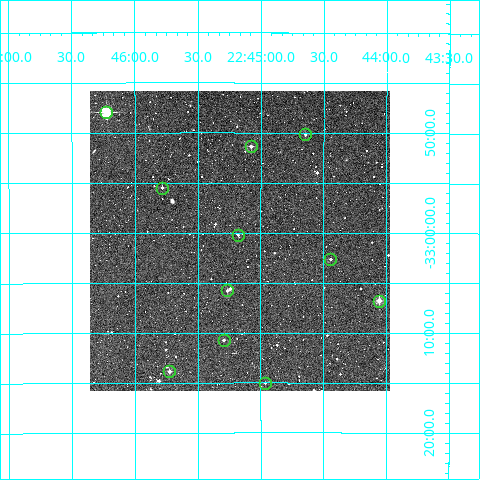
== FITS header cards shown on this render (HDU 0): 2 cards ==
NAXIS1  =                  300
NAXIS2  =                  300

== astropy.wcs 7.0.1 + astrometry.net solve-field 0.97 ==
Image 300 x 300 px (HDU 0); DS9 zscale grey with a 90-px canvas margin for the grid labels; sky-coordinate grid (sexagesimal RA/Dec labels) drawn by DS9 from the SOLVED WCS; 11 Tycho-2 reference stars matched to detected sources circled (green)
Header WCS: RA---TAN/DEC--TAN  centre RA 22:45:10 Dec -33:01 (341.29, -33.01 deg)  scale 6 arcsec/px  FOV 30.0' x 30.0'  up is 0 deg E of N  parity normal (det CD < 0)
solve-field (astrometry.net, Tycho-2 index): VERIFIED the header's WCS against the Tycho-2 star catalogue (verified at 2 index scales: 8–11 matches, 0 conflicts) and refined it, rather than solving blind
Solved WCS: RA---TAN-SIP/DEC--TAN-SIP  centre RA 22:45:10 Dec -33:01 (341.29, -33.01 deg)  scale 6 arcsec/px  FOV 30.0' x 30.0'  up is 0 deg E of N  parity normal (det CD < 0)
The solver's refit moves the header's centre by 2.6 arcsec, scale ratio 0.9999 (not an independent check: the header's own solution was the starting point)
Tycho-2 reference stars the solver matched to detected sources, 11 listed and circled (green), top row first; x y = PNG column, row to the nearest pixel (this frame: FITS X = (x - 90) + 1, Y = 300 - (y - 91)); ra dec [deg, ICRS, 3 dp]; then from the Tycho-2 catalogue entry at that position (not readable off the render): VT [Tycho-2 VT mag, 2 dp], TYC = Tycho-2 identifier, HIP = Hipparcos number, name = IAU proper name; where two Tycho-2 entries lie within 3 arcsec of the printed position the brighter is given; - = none
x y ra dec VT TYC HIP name
106 112 341.556 -32.799 8.19 7501-66-1 - -
305 134 341.161 -32.836 11.55 7501-62-1 - -
251 146 341.269 -32.856 10.91 7501-100-1 - -
162 188 341.445 -32.925 12.36 7501-53-1 - -
238 235 341.295 -33.003 12.81 7501-852-1 - -
330 259 341.111 -33.044 12.33 7501-720-1 - -
227 290 341.317 -33.096 11.69 7501-793-1 - -
379 301 341.014 -33.113 10.29 7501-1039-1 - -
224 340 341.323 -33.179 12.39 7501-1270-1 - -
169 371 341.431 -33.231 10.98 7501-810-1 - -
265 383 341.241 -33.250 12.05 7501-987-1 112312 -